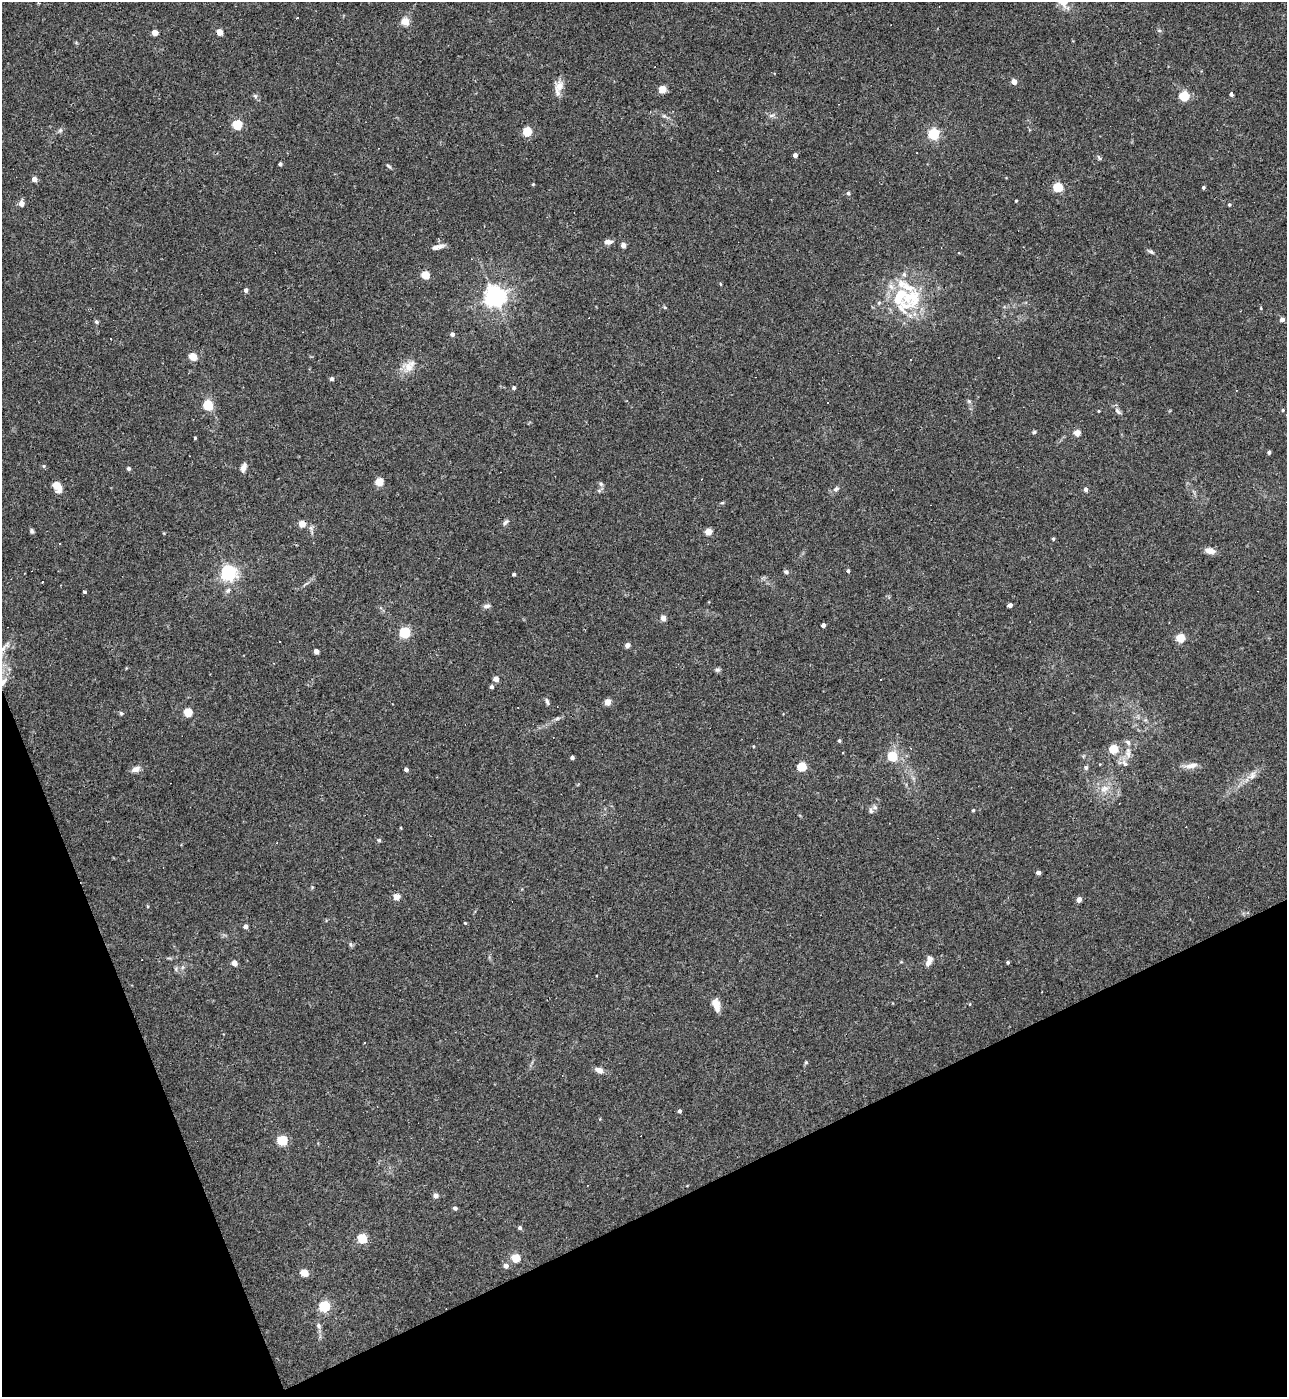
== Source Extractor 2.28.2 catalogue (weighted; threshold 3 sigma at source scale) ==
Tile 14 of 4 x 4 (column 2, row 4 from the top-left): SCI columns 1434-2718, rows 1-1395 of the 5565 x 5579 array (HDU 1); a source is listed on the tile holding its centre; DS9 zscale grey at full resolution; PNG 1289 x 1399 px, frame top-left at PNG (2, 2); no overlay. Shown black and unused: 20% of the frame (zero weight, under 3 of 4 exposures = <1% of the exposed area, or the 3 px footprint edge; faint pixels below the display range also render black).
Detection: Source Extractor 2.28.2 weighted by HDU 2 'WHT'; one run over the whole footprint, this tile lists its part. Background 0.0277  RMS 0.0045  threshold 0.0203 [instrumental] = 3 sigma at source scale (4.5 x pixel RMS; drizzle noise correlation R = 1.50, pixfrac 1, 0.05/0.05 arcsec/px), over >= 5 px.
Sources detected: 159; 11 cosmic-ray / hot-pixel residue — not listed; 10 inside a brighter listed object's ellipse — not listed separately; the other 138 listed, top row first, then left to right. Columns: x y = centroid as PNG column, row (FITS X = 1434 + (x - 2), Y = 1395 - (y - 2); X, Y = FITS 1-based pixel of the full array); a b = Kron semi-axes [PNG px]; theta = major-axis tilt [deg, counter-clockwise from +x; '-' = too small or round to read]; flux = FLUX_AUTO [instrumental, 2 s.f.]
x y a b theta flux
405 21 11 11 - 3.4
219 32 4 4 - 6.6
155 33 4 4 - 5.8
1014 82 4 4 - 3.8
559 86 15 12 74 4.2
662 89 5 4 - 10
1231 94 4 3 - 1.2
255 96 7 4 -45 0.82
1184 96 5 5 - 28
772 115 9 4 19 0.86
664 116 6 5 - 0.88
237 124 5 5 - 27
60 130 6 6 - 0.87
527 131 5 5 - 20
934 134 5 5 - 48
795 155 4 4 - 2.1
1099 158 8 3 -56 0.57
280 164 4 4 - 1.4
389 166 9 3 -34 0.68
34 179 4 4 - 3.2
533 184 4 3 - 0.43
1058 187 5 5 - 29
1203 187 4 3 - 0.74
848 193 5 4 - 0.92
1016 201 3 3 - 0.41
21 203 5 5 - 3.4
1229 204 5 4 - 0.5
608 242 10 6 -2 1.9
623 245 4 4 - 3.4
437 247 16 5 13 2.3
1151 251 8 5 -36 0.98
425 275 5 5 - 15
246 290 5 4 - 1.3
495 296 7 7 - 290
911 298 36 28 -8 26
1282 319 4 4 - 2.3
96 322 5 5 - 0.75
452 334 4 4 - 1.5
111 339 2 2 - 0.33
193 357 5 4 - 12
998 358 3 3 - 0.54
911 360 3 2 - 0.55
409 367 14 13 - 4.8
332 379 4 4 - 1.1
514 388 4 4 - 0.89
969 401 5 5 - 0.59
208 405 5 5 - 29
1283 410 4 4 - 0.48
1098 411 3 3 - 0.38
1118 411 10 5 -44 1.5
1034 432 5 4 - 0.86
1077 433 4 4 - 7.2
195 438 3 3 - 0.5
1269 452 4 3 - 1.2
44 466 5 4 - 0.61
129 468 4 4 - 1.1
243 468 10 6 69 2
379 482 5 5 - 14
601 484 6 4 -46 0.78
57 486 14 8 -57 4.3
836 489 9 6 36 1.2
1086 489 4 4 - 1.8
722 503 6 3 18 0.5
505 522 10 5 46 1.1
302 524 4 4 - 7.9
311 528 6 4 -72 1
32 531 6 5 - 0.83
708 532 4 4 - 8.5
1053 539 5 3 - 0.63
60 543 2 2 - 0.32
1210 551 10 6 -10 3.4
848 571 4 3 - 1
786 572 6 5 - 0.87
228 573 6 6 - 140
514 574 4 3 - 0.81
228 590 8 5 62 1.1
85 592 4 3 - 0.61
1010 605 4 4 - 2.2
487 606 9 5 9 1.2
663 618 4 4 - 4.4
823 625 4 4 - 2.6
405 632 5 5 - 45
1180 638 5 5 - 19
627 645 4 4 - 3.2
316 651 4 4 - 3.7
717 670 7 5 -1 0.88
496 679 4 4 - 4.3
881 680 3 3 - 2.1
2 681 22 9 -59 5.1
492 687 4 4 - 1.1
547 701 9 4 -73 0.95
608 702 4 4 - 6.3
188 712 5 5 - 16
121 713 6 5 - 0.63
557 719 7 4 20 0.83
839 740 4 3 - 0.76
754 746 4 3 - 0.45
911 748 3 2 - 0.54
1114 749 5 5 - 22
1128 753 16 6 -85 2.6
892 756 5 5 - 27
572 757 3 3 - 1.2
1191 766 19 6 9 3
802 767 5 5 - 22
1086 767 6 6 - 0.88
135 769 11 7 23 2.3
406 769 4 4 - 1.6
1252 776 13 8 54 2.8
1104 789 14 9 30 4.3
875 807 7 6 - 1.2
973 810 3 3 - 0.52
379 840 5 5 - 0.62
1038 873 4 4 - 2.3
397 897 4 4 - 7.4
1079 899 4 4 - 2.7
465 923 3 3 - 0.41
245 926 4 4 - 2.1
350 944 6 4 -71 0.71
1008 962 4 3 - 0.69
234 963 4 4 - 4.4
928 963 12 6 48 2.3
176 969 7 4 -72 0.7
970 1004 4 3 - 0.35
716 1005 15 8 -70 4.3
364 1043 3 3 - 3.9
806 1062 5 4 - 0.52
599 1070 8 6 -20 2.9
679 1111 4 4 - 1.2
282 1140 5 5 - 31
436 1195 4 4 - 2.7
455 1208 4 4 - 1.2
520 1228 5 4 - 1
362 1238 5 5 - 25
516 1258 5 5 - 17
506 1266 5 5 - 2.2
304 1273 5 4 - 9.7
324 1306 5 5 - 42
319 1326 8 6 -66 1.3
Overlapping masked pixels (flux is a lower limit): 1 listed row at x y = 2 681
Isophote crosses this tile's border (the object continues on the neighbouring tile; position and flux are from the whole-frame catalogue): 1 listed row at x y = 2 681